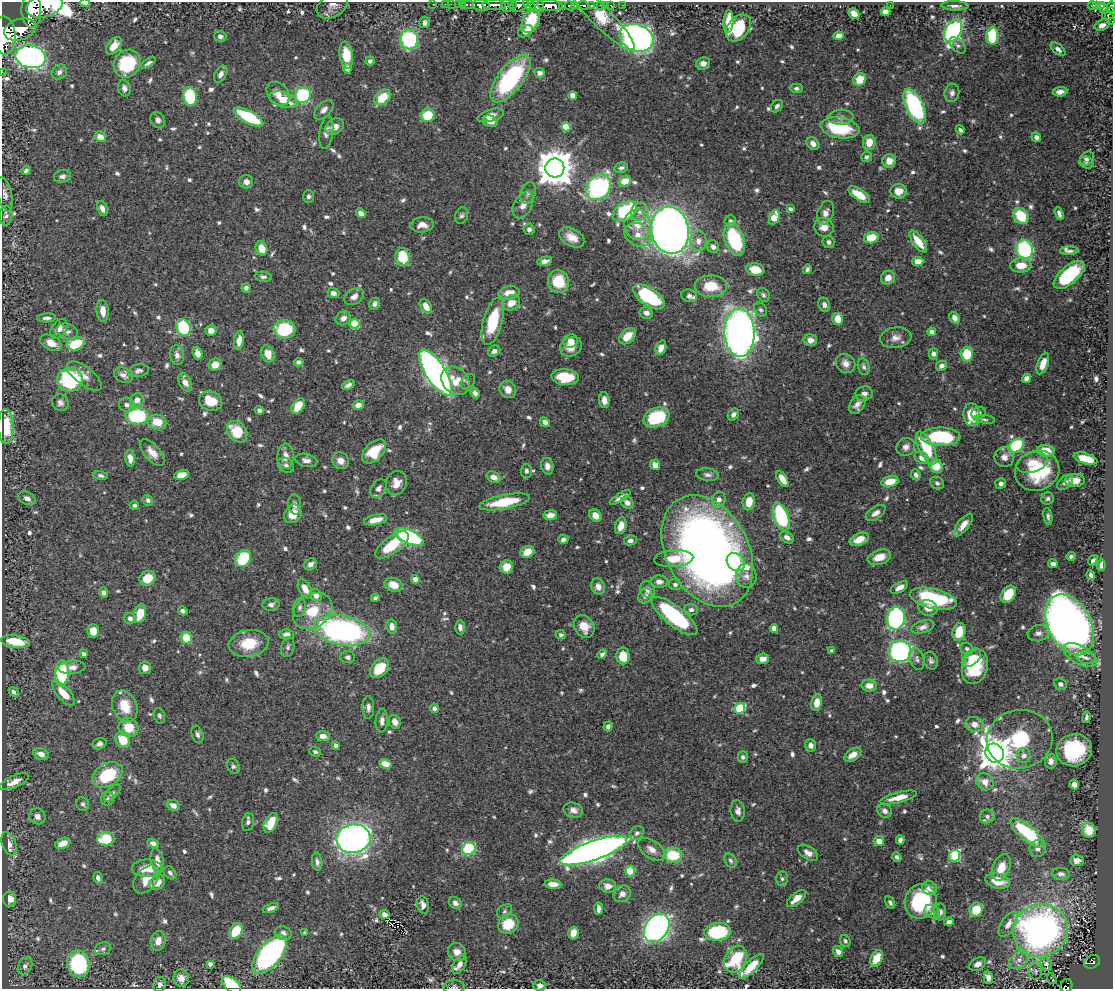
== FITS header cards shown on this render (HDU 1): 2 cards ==
NAXIS1  =                 1111
NAXIS2  =                  987

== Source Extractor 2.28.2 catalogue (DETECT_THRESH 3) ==
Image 1111 x 987 px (HDU 1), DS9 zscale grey, 1 PNG px = 1 image px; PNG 1115 x 991 px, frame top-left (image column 1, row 987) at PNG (2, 2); each listed source drawn as its Kron ellipse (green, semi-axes under 4 px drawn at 4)
Background 0.634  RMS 0.01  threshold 0.0301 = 3 sigma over >= 5 px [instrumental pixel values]
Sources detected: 762; of the 762, the 500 brightest by FLUX_AUTO listed and drawn (262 fainter detections omitted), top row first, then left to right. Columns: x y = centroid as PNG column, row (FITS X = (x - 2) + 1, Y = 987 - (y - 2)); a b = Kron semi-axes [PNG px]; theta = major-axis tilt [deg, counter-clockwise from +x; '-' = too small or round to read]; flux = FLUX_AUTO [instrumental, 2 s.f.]
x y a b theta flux
85 3 5 3 - 3.3
433 4 2 2 - 11
445 4 2 2 - 10
451 4 2 2 - 11
458 4 2 2 - 14
468 4 6 3 0 51
332 5 17 11 32 5.2
462 5 3 2 - 23
481 5 9 5 -7 1300
494 5 11 5 -2 1100
507 5 6 6 - 250
512 5 4 3 - 160
519 5 9 6 24 730
529 5 7 4 -44 440
550 5 13 5 -7 2300
575 5 4 3 - 260
583 5 6 3 -5 200
591 5 3 2 - 100
601 5 3 3 - 43
605 5 2 2 - 7.8
611 5 3 3 - 25
622 5 2 2 - 8.3
890 5 2 2 - 2.8
1097 5 4 3 - 130
1101 5 3 3 - 110
44 6 18 11 15 4100
537 6 7 6 - 680
563 6 3 3 - 270
570 6 5 4 - 590
955 6 13 4 -2 3
1092 6 4 4 - 68
1111 7 6 3 90 250
1103 8 5 4 - 110
31 10 17 10 -88 4800
885 11 5 4 - 3.9
854 13 6 5 - 5.8
1109 14 7 5 31 320
601 17 46 10 -45 21
1110 18 6 3 -64 180
531 21 13 8 65 27
728 22 11 5 87 13
425 23 5 5 - 3
1102 25 8 5 18 4.1
738 28 15 10 49 31
20 29 16 10 18 2700
525 31 8 5 30 4.9
953 31 12 8 62 140
4 35 19 11 -86 4100
220 36 6 5 - 2.6
838 36 5 4 - 4.3
992 36 9 6 88 44
636 38 17 13 -24 460
409 39 10 9 - 65
958 45 10 5 -45 1.9
114 46 10 6 53 9.4
1058 49 8 5 -41 3
346 55 13 6 -83 15
31 57 15 11 -11 240
370 61 4 4 - 1.9
148 63 8 4 32 1.9
703 63 7 6 - 3.3
127 64 14 12 51 38
347 68 5 4 - 4
2 72 2 2 - 7.4
59 72 8 7 - 2.6
540 73 5 4 - 3.4
221 74 9 5 59 3.2
510 79 28 12 52 94
860 79 7 6 - 14
124 88 8 6 -71 3.3
796 88 6 5 - 1.7
1060 92 7 5 5 3.8
952 93 9 7 76 2.9
278 94 13 10 -49 6.6
303 95 8 8 - 49
573 95 4 4 - 7.5
190 96 9 6 -83 47
383 97 9 7 40 16
283 100 14 7 -18 14
777 106 7 5 48 2.3
915 106 19 8 -65 93
324 110 12 6 46 3.5
428 115 7 6 - 20
491 115 14 6 16 5.3
249 117 16 6 -28 55
841 117 13 7 3 3.6
158 120 8 7 - 2.9
490 121 7 5 -18 7
334 127 10 7 32 5.9
566 127 4 4 - 17
840 128 20 10 -9 41
960 130 5 3 - 1.8
326 133 16 6 82 4.2
100 137 6 5 - 7.4
1036 137 5 4 - 3
869 142 7 6 - 9.8
813 143 7 5 -43 4.1
867 157 5 5 - 2
1087 159 8 6 46 3
889 161 7 6 - 7.1
1087 163 7 5 -24 1.8
555 168 9 9 - 1900
621 168 7 5 14 1.9
26 171 5 4 - 2
62 176 8 6 12 2.5
625 181 6 5 - 10
246 182 7 6 - 3.6
599 187 14 11 49 100
898 191 8 7 - 7.9
528 193 11 7 72 2.9
5 194 18 7 -76 3.8
859 195 12 5 -34 13
308 196 6 5 - 1.9
523 205 14 9 62 5.8
102 209 8 4 -67 3.8
790 209 4 3 - 2.2
625 211 13 8 34 56
640 212 9 8 - 4.1
361 213 5 4 - 4.5
826 213 12 8 69 4.4
1059 214 6 3 -71 2.5
6 215 10 6 87 2.2
462 216 8 6 67 2
1021 216 9 7 -48 25
774 217 7 5 67 22
730 221 6 5 - 2.6
422 225 12 7 5 6.9
638 225 15 13 -81 13
824 227 10 9 - 6.9
529 229 6 5 - 2.5
670 230 24 19 -80 650
638 235 14 11 -30 9
572 237 13 8 -30 8.1
871 238 7 5 13 18
734 239 17 9 -69 54
698 241 10 8 -86 5.1
829 242 6 6 - 2.5
918 242 13 5 -54 14
713 247 6 6 - 2.7
261 248 7 5 -68 9.3
1024 249 9 8 - 77
1069 251 9 4 1 2
402 257 9 7 -80 23
545 261 7 4 10 3.6
918 261 6 4 5 7.4
1021 265 10 7 2 12
807 269 5 4 - 1.8
755 270 9 6 -11 12
1069 275 19 9 41 47
263 277 8 5 -8 2.2
888 278 7 7 - 6.2
558 281 12 10 -78 23
711 286 16 11 0 18
246 288 4 4 - 2.2
333 293 6 5 - 3
509 293 11 6 7 7.8
763 295 7 6 - 1.8
354 296 10 7 36 4.1
689 296 8 6 -14 2.4
649 297 18 9 -34 58
511 303 9 7 25 7.7
375 304 6 5 - 2.8
824 305 7 5 -69 3.2
426 306 8 5 -58 7.1
761 310 8 6 -55 1.9
103 311 11 6 -85 6.5
646 313 7 6 - 3.4
47 318 9 4 2 2.5
343 318 8 6 31 4.3
955 318 6 4 -60 3.9
838 319 6 5 - 11
493 321 24 9 75 32
355 324 5 5 - 30
183 327 8 7 - 51
59 329 11 7 55 5.8
285 329 11 9 -5 40
211 330 5 5 - 5.8
67 331 11 7 -22 2.8
932 332 4 4 - 4.7
740 333 24 15 -88 500
627 336 10 6 42 11
896 338 16 10 8 6
810 340 7 6 - 4.7
239 341 9 5 80 6.2
571 341 7 6 - 5.8
51 343 11 7 -27 7.3
76 344 9 6 20 27
571 347 11 9 29 7.9
661 348 7 5 69 5.4
494 351 6 5 - 2.7
197 353 6 4 -71 4.6
268 354 9 6 -70 8.5
933 354 5 5 - 2.6
967 354 7 6 - 22
177 355 10 7 -79 3.7
299 362 5 4 - 2.9
846 363 10 9 - 4.8
1043 363 11 5 69 9.2
215 365 6 6 - 6.8
942 366 5 4 - 2.1
864 367 8 5 -75 1.9
138 371 10 6 12 2.4
436 373 26 10 -57 410
123 375 10 7 -27 3.3
84 376 21 9 -37 6.7
565 377 14 8 -5 23
1027 378 5 4 - 4.8
70 380 13 11 -2 70
455 381 15 12 -47 14
468 381 8 6 48 1.8
185 382 10 6 -66 5.8
348 385 7 4 30 2.4
508 389 9 8 - 6.7
475 393 5 4 - 2.3
864 394 8 7 - 3
137 400 7 6 - 4.8
604 400 8 5 -84 4
211 401 12 9 -18 16
60 403 8 7 - 3
127 405 7 7 - 2.9
358 405 6 4 10 4.6
857 405 10 7 56 4
298 406 8 5 57 14
259 410 4 4 - 1.9
978 413 7 6 - 2
733 414 6 5 - 2.5
972 415 11 8 -84 19
137 416 11 8 0 62
657 417 13 9 21 38
984 419 11 4 -8 1.8
157 422 9 7 -3 14
545 422 5 4 - 3.3
6 427 17 7 -88 26
237 432 12 9 -51 21
941 437 20 9 0 51
1016 446 8 6 33 61
906 447 9 9 - 4.1
926 448 18 7 -63 31
374 451 14 9 45 23
1046 451 9 6 -7 16
152 452 16 8 -48 7.4
285 456 13 8 90 6.2
1004 457 10 10 - 5.3
130 458 8 5 -80 5
922 458 8 5 -28 5
1086 459 12 5 -15 19
306 460 11 6 -13 3.5
340 461 9 8 - 5.2
1032 463 16 9 17 10
286 465 8 6 -40 2.1
655 465 5 5 - 7.7
547 466 8 6 -77 3.4
936 466 7 6 - 16
526 471 7 5 88 2.1
1037 471 22 19 22 47
100 475 7 4 -15 1.9
181 475 7 5 14 8.1
708 475 11 6 -5 2.7
916 475 6 4 -66 2.4
494 477 7 5 -27 5.2
782 479 9 4 -59 9.1
890 481 9 5 15 13
1075 481 10 6 0 10
396 483 12 10 70 6.5
937 483 7 6 - 2
1001 483 5 5 - 2.4
1065 483 9 6 41 3.1
378 489 10 7 58 3.7
620 497 12 4 31 3.3
27 498 9 6 -27 4.1
719 499 8 6 66 4.6
1048 499 6 6 - 1.9
148 500 5 5 - 1.7
504 502 26 7 11 28
749 502 8 6 79 9.2
627 503 7 5 -36 3.6
295 504 10 6 -81 2.8
134 505 5 4 - 1.8
876 513 11 6 35 3.7
293 514 10 8 59 10
550 515 7 5 8 5
595 515 7 5 -46 7.2
1048 516 8 4 -81 2.1
781 517 14 7 -70 75
375 520 12 5 13 8.4
963 525 13 5 52 6.7
621 526 8 5 74 8
409 537 15 7 -23 110
787 537 7 5 -31 3.6
563 539 5 4 - 2.3
859 539 10 6 24 9.7
630 540 6 5 - 2.8
392 545 20 8 37 24
707 551 59 41 -62 610
527 552 7 5 29 10
1071 556 4 4 - 1.7
879 557 12 7 18 9.8
243 559 9 7 54 45
674 559 19 8 4 13
1093 560 6 4 52 1.7
736 562 10 8 -48 14
311 564 7 5 37 2.9
1053 564 5 4 - 3.6
1101 565 6 4 84 2.7
507 567 6 6 - 10
1091 575 5 4 - 2.3
746 576 12 10 -86 4.6
148 578 8 7 - 14
415 579 4 4 - 6
659 582 8 6 -2 3.9
675 584 6 5 - 2.3
393 585 9 6 -21 10
598 586 8 7 - 4.8
899 587 10 5 30 4.9
305 589 10 6 -62 6.9
648 589 8 7 - 4.6
104 593 5 4 - 2.5
1008 594 9 6 55 19
316 595 6 5 - 4.6
645 596 8 6 53 3.3
375 598 4 4 - 1.7
933 599 24 10 -13 69
271 605 8 6 4 2.4
300 607 9 6 79 2
928 608 9 7 -12 6.8
691 610 7 6 - 2.8
183 611 5 4 - 2
313 611 21 16 35 21
140 614 9 6 78 14
675 616 28 9 -39 75
130 618 6 5 - 2.5
896 618 11 9 82 140
1070 625 32 21 -62 730
584 626 12 9 -57 9.7
392 627 7 5 -83 4.3
460 627 7 5 -87 3
923 627 12 6 17 3.5
774 628 4 4 - 7.4
342 630 28 14 -11 190
93 631 6 6 - 8.7
959 632 9 6 73 16
1038 633 11 8 10 3.5
287 634 7 5 0 3.6
561 635 5 4 - 2
186 638 6 5 - 17
16 642 15 6 -8 24
249 643 20 13 9 20
288 647 10 6 77 2.2
967 648 7 5 -17 1.8
832 651 4 4 - 3
900 651 11 10 - 150
83 654 4 3 - 2.6
602 654 5 4 - 2.1
1080 655 18 9 -29 8.5
623 656 8 6 -86 14
348 657 7 6 - 2.3
971 658 11 7 43 6.3
1086 658 10 6 -15 2.5
763 659 6 5 - 6.1
917 659 11 7 -75 2.8
931 661 9 7 -74 2.3
72 667 13 6 6 4.6
975 667 18 12 74 37
145 668 6 6 - 5.4
380 668 11 7 47 22
62 673 13 7 87 46
1060 684 6 5 - 2.6
869 685 8 6 -1 6.3
14 692 5 3 - 2.2
64 693 15 6 -48 13
817 702 8 5 78 8
125 706 16 12 -67 14
368 707 11 6 -90 2.9
434 708 5 4 - 2.2
740 708 5 5 - 43
159 716 8 5 -71 1.8
1087 717 6 3 80 1.8
382 721 12 6 86 3.4
395 722 7 5 -65 5
974 724 9 7 -13 5.5
608 726 5 4 - 2.3
129 727 10 9 - 13
197 734 9 5 -72 2.1
323 736 7 5 -2 3.9
1020 739 33 29 10 45
123 740 8 7 - 16
99 744 7 5 26 2.6
336 745 4 3 - 2.4
810 745 6 5 - 3.3
1074 750 18 16 11 50
315 752 6 4 -21 1.8
995 753 10 9 - 1400
41 754 8 5 -23 5.1
853 755 9 5 33 6.7
1024 755 7 7 - 3.2
743 757 6 5 - 1.8
1051 761 7 6 - 3.2
385 764 6 4 -17 8.5
233 766 8 6 -63 1.9
107 775 16 11 31 35
14 782 15 6 23 7.1
985 782 9 8 - 5.4
1074 784 5 4 - 6.1
112 793 11 5 45 2
898 797 19 5 13 9.9
108 799 7 6 - 1.8
83 804 7 6 - 2
173 805 7 5 -24 4.3
573 810 10 7 -20 4.2
738 811 10 7 -84 3.8
885 811 8 6 -41 3.4
37 816 8 7 - 3.8
987 816 7 7 - 2.2
248 822 9 6 79 2.1
271 823 11 6 63 15
1089 830 7 6 - 13
637 833 8 6 41 2.2
1027 833 22 7 -40 57
106 839 9 7 12 29
353 839 17 14 8 410
900 840 5 4 - 2.5
879 841 5 5 - 6.1
63 843 8 5 20 9.6
153 843 6 4 -21 2.6
9 844 12 7 -71 5.1
469 849 7 6 - 49
651 849 15 8 -36 5.7
1038 849 8 8 - 3.4
594 850 35 9 19 700
808 853 11 6 -33 4.2
673 855 9 7 -4 27
955 856 6 5 - 64
897 857 5 4 - 2.3
157 861 12 6 -78 6.7
731 861 7 5 -56 2
1077 861 7 5 2 4.7
317 862 9 5 -82 2.6
147 868 15 9 0 14
1001 868 14 8 69 9.2
630 871 5 5 - 18
170 873 7 5 -47 1.9
1061 874 9 6 -5 2.7
98 878 6 4 -77 2.5
782 879 7 5 -88 1.8
146 880 16 10 52 10
998 881 12 7 -15 13
157 882 8 6 38 8.9
553 884 8 4 -3 5.8
608 886 8 7 - 5.4
930 888 8 7 - 4.9
622 894 9 7 39 3.9
797 898 12 5 40 8.2
10 899 7 6 - 9.4
921 901 18 15 66 57
455 903 7 5 -41 3.2
890 903 7 4 -60 1.9
423 905 9 6 -77 4.3
271 908 8 4 22 3.4
598 909 6 3 89 3.3
976 910 7 6 - 18
504 911 8 6 40 1.8
932 912 8 6 -33 3.3
940 912 8 6 87 2.8
385 914 5 4 - 3.1
949 922 5 4 - 3.4
508 924 11 9 31 19
1008 924 14 7 57 4.9
657 928 15 11 54 280
1040 930 28 26 24 280
236 931 8 6 56 22
718 932 13 9 7 51
283 933 8 6 -17 2.8
305 933 4 3 - 1.8
573 933 6 5 - 6.8
158 941 10 7 78 5.7
845 941 6 5 - 1.8
103 949 8 6 19 2.1
838 951 6 5 - 3.9
457 952 9 8 - 5.6
270 955 23 11 50 190
876 958 9 5 62 15
736 959 14 10 62 47
1019 960 11 7 41 4.3
1092 962 8 6 25 170
78 964 13 11 -79 76
210 964 4 4 - 2.8
460 964 11 6 63 3.8
978 964 9 6 30 3.9
1046 964 7 5 -63 2
25 966 9 6 61 3.2
751 966 16 5 45 15
1036 971 8 6 86 2.4
988 977 6 5 - 4
181 978 8 7 - 5.7
1052 979 6 3 -54 3.6
160 984 8 6 78 2.6
231 985 11 6 -37 41
540 986 6 5 - 3.5
1066 986 7 5 65 75
454 987 10 6 3 2.2
At the frame edge (FLAGS 8, measured only in part): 10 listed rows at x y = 85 3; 44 6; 1111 7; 31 10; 4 35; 2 72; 231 985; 540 986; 1066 986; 454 987
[262 fainter detections neither listed nor drawn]